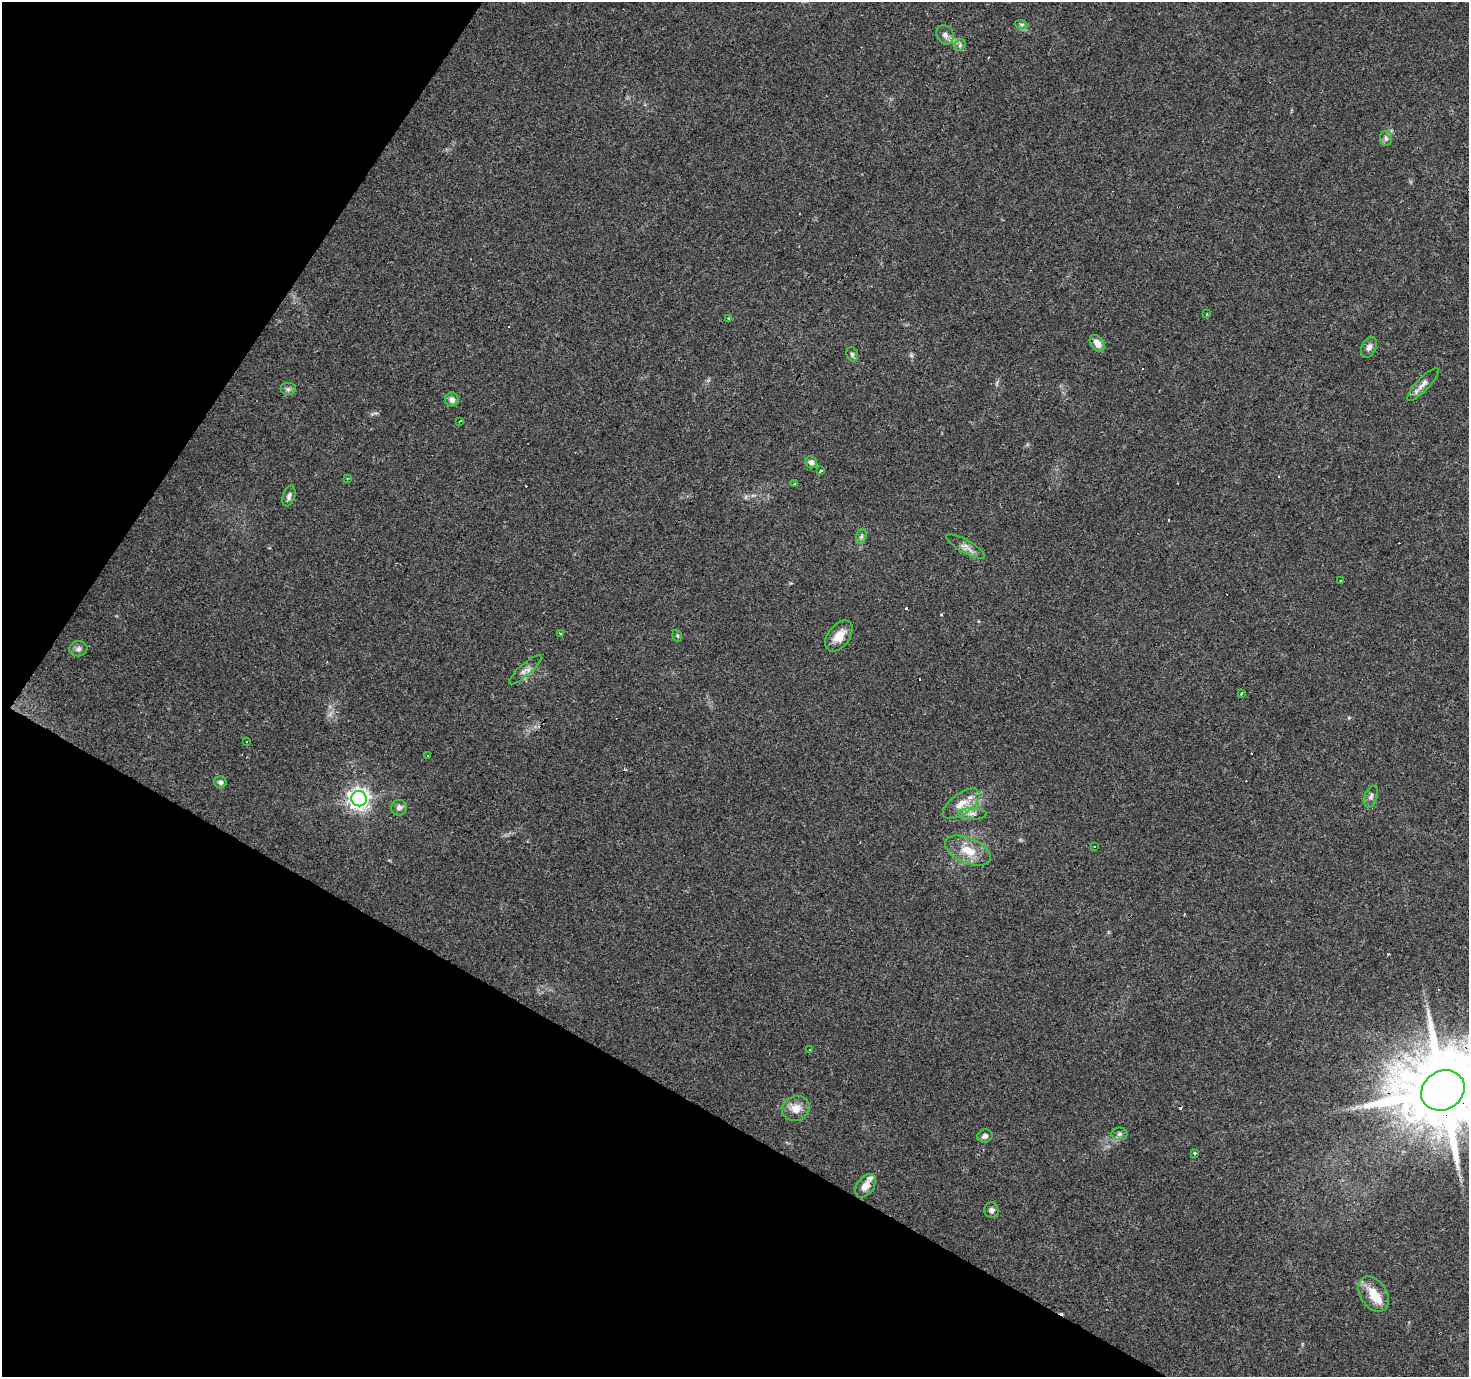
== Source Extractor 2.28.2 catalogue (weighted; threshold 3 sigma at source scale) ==
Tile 9 of 4 x 4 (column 1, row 3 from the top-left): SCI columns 4-1470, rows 1630-3004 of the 5871 x 5941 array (HDU 1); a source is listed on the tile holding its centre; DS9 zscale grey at full resolution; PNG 1471 x 1379 px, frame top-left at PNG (2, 2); each listed source drawn as its Kron ellipse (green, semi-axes under 4 px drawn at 4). Shown black and unused: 28% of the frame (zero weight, under 3 of 4 exposures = <1% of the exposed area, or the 3 px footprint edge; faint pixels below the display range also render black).
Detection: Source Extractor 2.28.2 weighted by HDU 2 'WHT'; one run over the whole footprint, this tile lists its part. Background 0.0408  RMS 0.0038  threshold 0.017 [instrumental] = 3 sigma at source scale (4.5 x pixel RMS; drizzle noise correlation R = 1.50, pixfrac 1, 0.0396/0.0396 arcsec/px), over >= 5 px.
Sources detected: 61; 13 cosmic-ray / hot-pixel residue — neither listed nor drawn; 2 inside a brighter listed object's ellipse — not listed separately; the other 46 listed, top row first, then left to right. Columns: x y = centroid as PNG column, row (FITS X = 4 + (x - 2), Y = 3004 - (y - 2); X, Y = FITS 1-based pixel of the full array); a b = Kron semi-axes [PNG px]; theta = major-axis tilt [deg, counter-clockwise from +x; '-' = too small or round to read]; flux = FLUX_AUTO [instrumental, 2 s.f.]
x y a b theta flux
1021 24 6 4 -18 0.69
945 35 10 8 -62 1.8
960 45 6 5 - 0.83
1386 138 7 6 - 1
1206 314 4 2 - 0.29
728 318 4 3 - 0.46
1097 343 9 6 -52 3.4
1369 347 11 7 67 1.7
852 354 7 5 -74 0.91
1423 384 22 6 46 2.3
288 389 8 6 0 1
452 400 7 7 - 1.7
460 421 3 2 - 0.46
811 462 6 5 - 1.5
821 471 4 3 - 0.59
347 479 2 2 - 0.35
794 484 3 3 - 1.1
289 496 11 6 71 1.3
861 536 8 5 70 0.81
966 546 22 6 -29 2.4
1341 580 2 2 - 0.31
560 633 3 2 - 0.56
677 636 6 4 -69 0.52
839 636 18 11 53 5
78 649 9 7 8 1.2
525 670 21 6 41 2.2
1242 693 4 3 - 1.1
247 741 3 3 - 2.8
428 756 3 3 - 0.39
220 782 6 6 - 0.94
1371 797 11 6 69 1.3
359 799 8 7 - 220
961 804 21 10 36 5.1
399 808 8 7 - 1.6
972 814 14 5 -2 1.8
1094 846 3 2 - 0.69
968 851 24 12 -23 7.5
810 1050 3 2 - 0.52
1443 1090 22 19 31 6000
796 1108 14 12 22 4.3
1119 1134 8 6 1 1.1
985 1136 7 6 - 1.4
1195 1153 3 3 - 1.9
866 1186 13 8 55 3.3
991 1210 7 7 - 1.1
1374 1294 19 13 -57 7.4
Overlapping masked pixels (flux is a lower limit): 1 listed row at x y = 1443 1090
Isophote crosses this tile's border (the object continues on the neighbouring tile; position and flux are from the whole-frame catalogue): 1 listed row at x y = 1443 1090